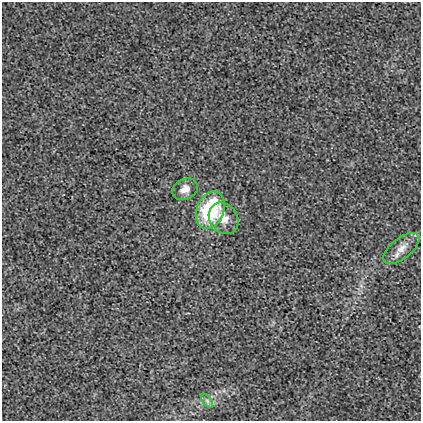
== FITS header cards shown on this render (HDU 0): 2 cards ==
NAXIS1  =                  419
NAXIS2  =                  419

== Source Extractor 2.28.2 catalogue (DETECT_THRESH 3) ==
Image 419 x 419 px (HDU 0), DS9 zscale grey, 1 PNG px = 1 image px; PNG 423 x 423 px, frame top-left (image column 1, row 419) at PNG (2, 2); each listed source drawn as its Kron ellipse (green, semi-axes under 4 px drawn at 4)
Background 0.00232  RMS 0.019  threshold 0.0569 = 3 sigma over >= 5 px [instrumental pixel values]
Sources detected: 5; all 5 listed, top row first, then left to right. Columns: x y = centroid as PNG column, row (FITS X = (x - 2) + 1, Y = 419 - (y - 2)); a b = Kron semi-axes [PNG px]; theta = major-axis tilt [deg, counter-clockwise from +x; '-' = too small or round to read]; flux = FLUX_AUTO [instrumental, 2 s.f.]
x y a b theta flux
185 189 13 10 26 12
210 210 19 13 69 100
224 218 17 13 -53 18
401 248 21 10 38 16
207 401 8 4 -53 3.1